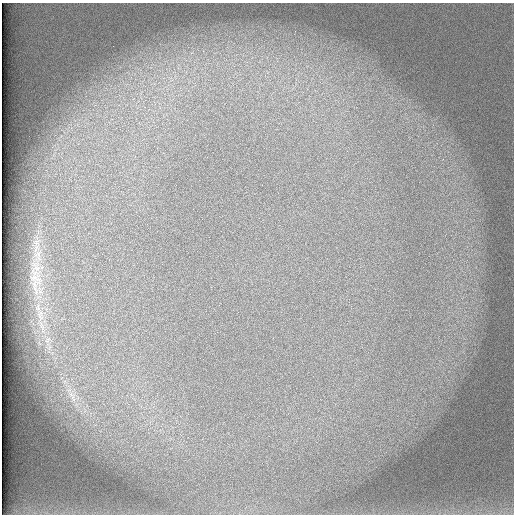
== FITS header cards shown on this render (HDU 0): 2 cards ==
NAXIS1  =                  512 /
NAXIS2  =                  512 /

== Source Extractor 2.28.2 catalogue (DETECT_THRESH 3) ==
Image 512 x 512 px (HDU 0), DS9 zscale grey, 1 PNG px = 1 image px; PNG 516 x 516 px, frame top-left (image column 1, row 512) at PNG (2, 3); no overlay
Background 101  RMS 3.2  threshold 9.5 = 3 sigma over >= 5 px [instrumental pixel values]
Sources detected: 3; all 3 listed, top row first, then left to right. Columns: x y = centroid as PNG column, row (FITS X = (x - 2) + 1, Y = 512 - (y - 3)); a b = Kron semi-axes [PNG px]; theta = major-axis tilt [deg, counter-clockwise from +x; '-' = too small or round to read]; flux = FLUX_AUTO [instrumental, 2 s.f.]
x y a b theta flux
36 243 12 7 -29 1400
35 280 34 18 -68 6900
72 396 22 6 -64 2000